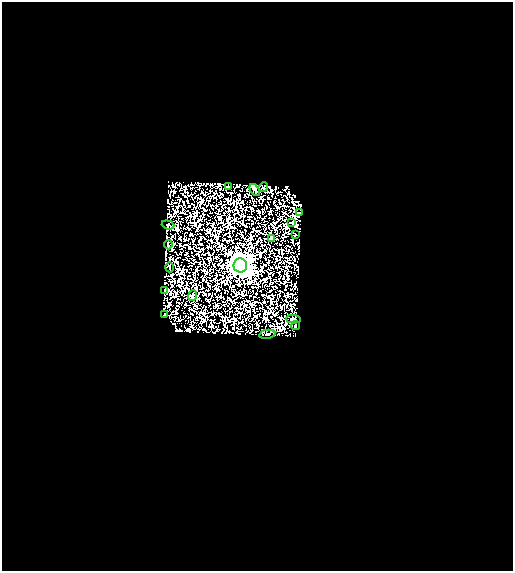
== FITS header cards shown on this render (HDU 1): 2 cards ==
NAXIS1  =                  511
NAXIS2  =                  569

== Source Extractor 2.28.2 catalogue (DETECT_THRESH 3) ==
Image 511 x 569 px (HDU 1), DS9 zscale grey, 1 PNG px = 1 image px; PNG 515 x 573 px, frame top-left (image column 1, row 569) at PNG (2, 2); each listed source drawn as its Kron ellipse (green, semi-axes under 4 px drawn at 4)
Background 1.97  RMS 1.5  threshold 4.62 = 3 sigma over >= 5 px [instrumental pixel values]
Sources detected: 17; all 17 listed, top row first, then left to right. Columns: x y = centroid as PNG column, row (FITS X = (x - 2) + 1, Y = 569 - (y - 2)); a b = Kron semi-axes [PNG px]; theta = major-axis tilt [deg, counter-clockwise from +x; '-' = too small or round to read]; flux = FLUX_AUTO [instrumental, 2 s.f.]
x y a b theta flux
228 187 3 2 - 94
263 187 5 2 - 43
255 190 7 2 -55 110
299 213 3 2 - 66
292 222 3 2 - 64
168 225 6 3 -19 140
295 234 3 2 - 57
271 238 3 3 - 310
168 245 4 2 - 100
240 265 7 7 - 85000
170 267 5 2 - 97
164 291 2 2 - 74
192 296 5 2 - 89
165 315 3 2 - 65
294 319 7 2 -4 100
296 325 5 2 - 110
267 334 8 2 11 95